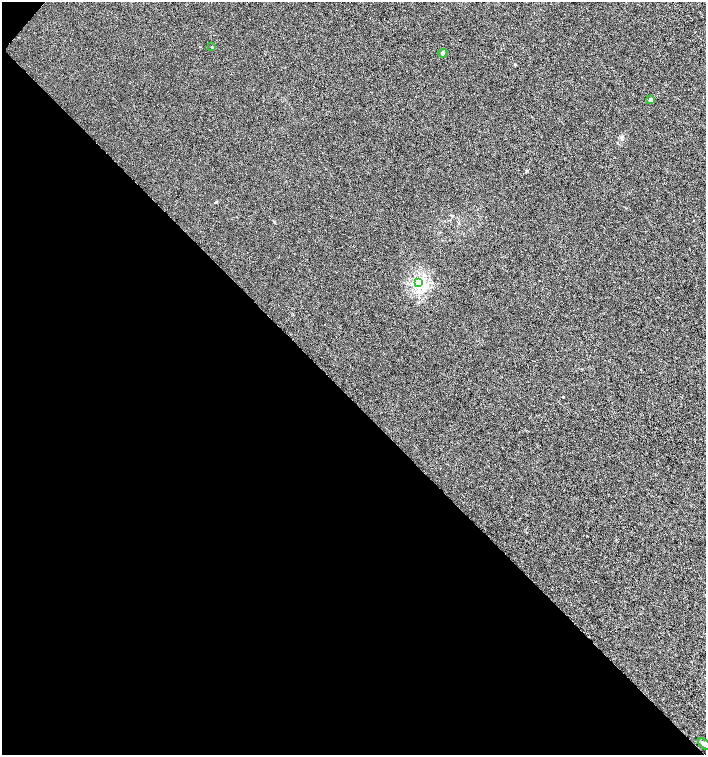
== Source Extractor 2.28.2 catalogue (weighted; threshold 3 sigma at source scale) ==
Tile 9 of 4 x 4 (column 1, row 3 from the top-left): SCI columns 231-1638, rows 1506-3010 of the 6027 x 6025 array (HDU 1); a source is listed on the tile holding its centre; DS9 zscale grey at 2 x 2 block average (1 PNG px = mean of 2 x 2 image px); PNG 708 x 757 px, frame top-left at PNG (2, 2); each listed source drawn as its Kron ellipse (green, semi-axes under 4 px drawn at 4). Shown black and unused: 47% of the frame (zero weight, under 3 of 6 exposures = <1% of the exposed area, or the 3 px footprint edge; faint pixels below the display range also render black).
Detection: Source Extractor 2.28.2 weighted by HDU 2 'WHT'; one run over the whole footprint, this tile lists its part. Background 8.72e-04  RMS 0.0025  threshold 0.0103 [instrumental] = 3 sigma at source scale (4.09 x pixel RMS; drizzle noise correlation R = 1.36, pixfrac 0.8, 0.0396/0.0396 arcsec/px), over >= 5 px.
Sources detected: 5; all 5 listed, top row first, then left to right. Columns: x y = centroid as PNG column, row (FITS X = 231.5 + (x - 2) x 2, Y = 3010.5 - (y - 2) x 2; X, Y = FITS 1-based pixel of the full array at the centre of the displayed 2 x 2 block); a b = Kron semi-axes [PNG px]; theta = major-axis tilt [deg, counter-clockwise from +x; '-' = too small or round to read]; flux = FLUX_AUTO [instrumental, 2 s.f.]
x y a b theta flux
212 47 4 2 - 0.38
443 53 4 4 - 0.8
650 100 4 3 - 0.81
419 283 4 3 - 120
704 744 7 4 -39 1.3
Isophote crosses this tile's border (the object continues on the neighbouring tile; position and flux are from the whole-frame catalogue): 1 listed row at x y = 704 744